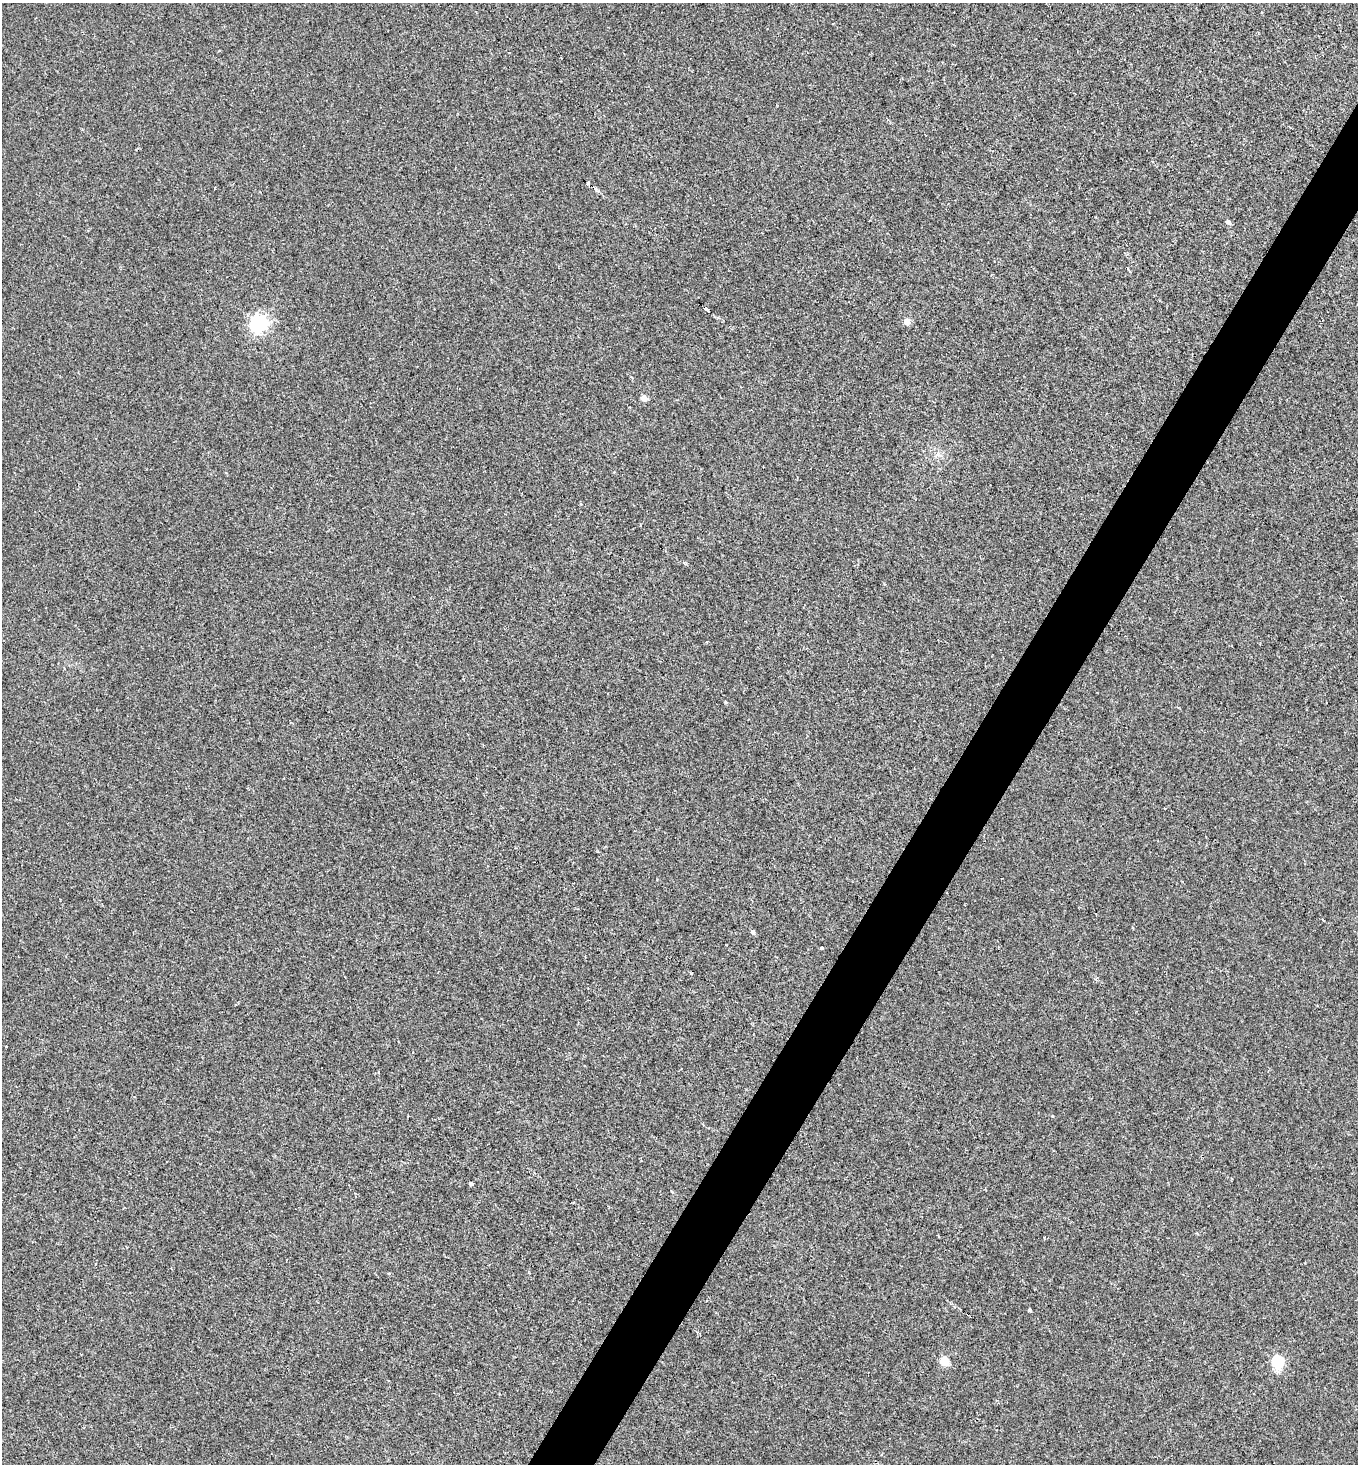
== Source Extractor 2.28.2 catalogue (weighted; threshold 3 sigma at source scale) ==
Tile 10 of 4 x 4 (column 2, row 3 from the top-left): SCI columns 1502-2857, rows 1463-2924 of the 5857 x 5849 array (HDU 1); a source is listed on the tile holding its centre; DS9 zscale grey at full resolution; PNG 1360 x 1466 px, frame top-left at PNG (2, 3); no overlay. Shown black and unused: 4% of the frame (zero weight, under 2 of 3 exposures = <1% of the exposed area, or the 3 px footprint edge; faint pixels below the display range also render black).
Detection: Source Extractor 2.28.2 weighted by HDU 2 'WHT'; one run over the whole footprint, this tile lists its part. Background 3.64e-04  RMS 0.0048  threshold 0.0216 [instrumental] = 3 sigma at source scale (4.5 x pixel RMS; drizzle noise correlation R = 1.50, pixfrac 1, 0.05/0.05 arcsec/px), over >= 5 px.
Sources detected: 17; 1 cosmic-ray / hot-pixel residue — not listed; the other 16 listed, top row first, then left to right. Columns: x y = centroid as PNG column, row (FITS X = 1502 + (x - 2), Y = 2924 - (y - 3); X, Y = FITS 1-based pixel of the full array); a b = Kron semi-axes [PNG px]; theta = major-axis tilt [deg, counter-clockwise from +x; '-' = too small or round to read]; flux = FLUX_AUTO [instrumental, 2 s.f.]
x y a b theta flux
588 183 4 3 - 14
1228 222 4 4 - 1.9
706 310 7 3 -37 3.3
907 321 5 4 - 5.6
260 323 7 6 - 160
644 398 4 4 - 5.4
725 702 4 3 - 0.59
1323 920 3 2 - 0.65
752 932 4 4 - 1.1
821 948 3 3 - 2
1053 1116 4 3 - 0.32
471 1183 4 3 - 1.1
672 1192 4 3 - 0.43
1030 1310 3 3 - 0.75
944 1361 6 5 - 13
1277 1361 6 6 - 51
Overlapping masked pixels (flux is a lower limit): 2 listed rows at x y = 588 183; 706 310